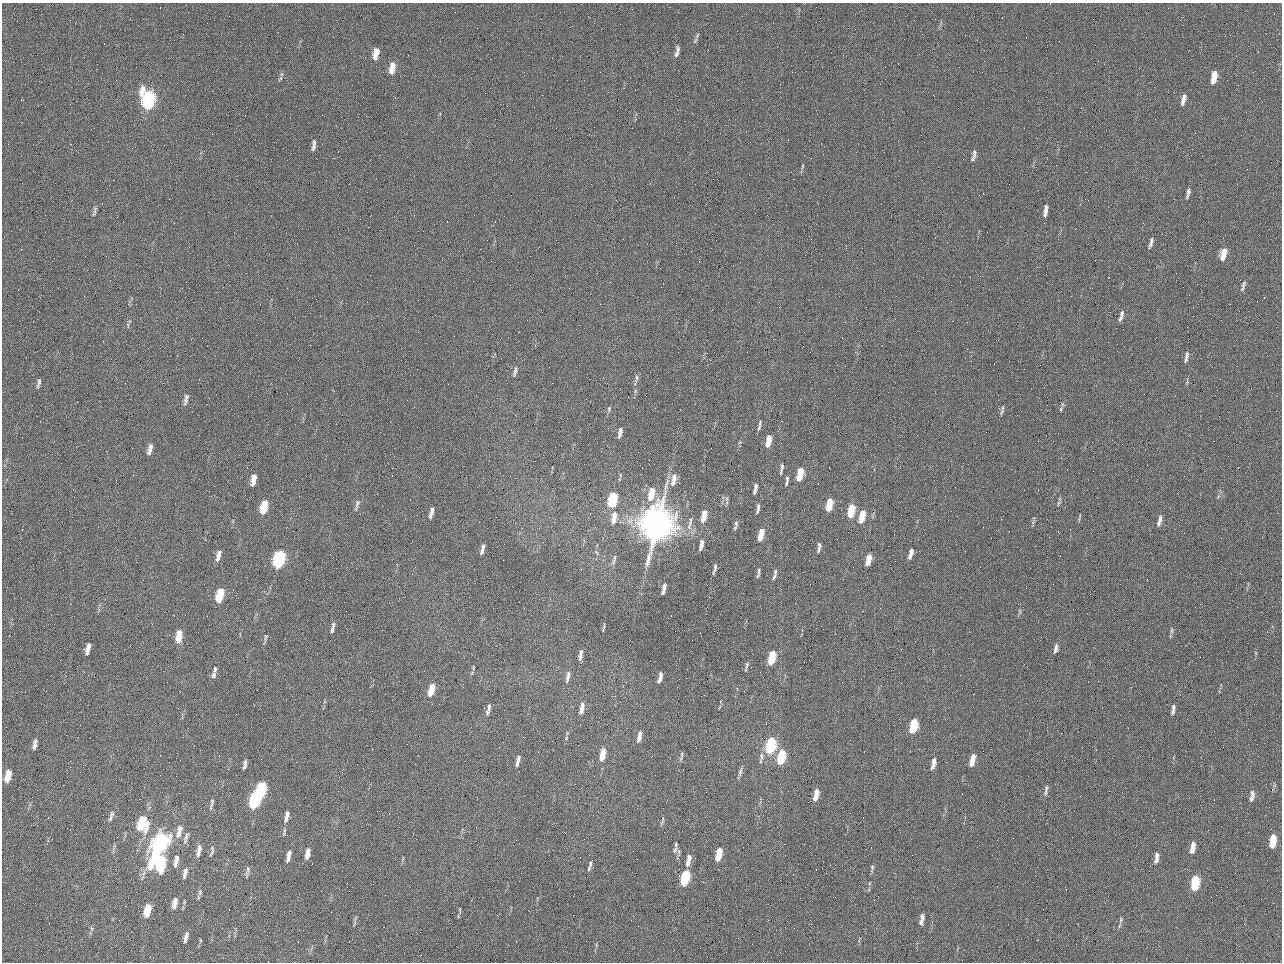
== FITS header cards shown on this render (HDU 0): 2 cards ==
NAXIS1  =                 1280 / length of data axis 1
NAXIS2  =                  960 / length of data axis 2

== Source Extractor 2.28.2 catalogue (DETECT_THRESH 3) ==
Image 1280 x 960 px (HDU 0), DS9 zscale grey, 1 PNG px = 1 image px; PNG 1284 x 964 px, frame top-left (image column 1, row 960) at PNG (2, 3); no overlay
Background 2560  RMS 180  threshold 552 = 3 sigma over >= 5 px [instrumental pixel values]
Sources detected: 203; all 203 listed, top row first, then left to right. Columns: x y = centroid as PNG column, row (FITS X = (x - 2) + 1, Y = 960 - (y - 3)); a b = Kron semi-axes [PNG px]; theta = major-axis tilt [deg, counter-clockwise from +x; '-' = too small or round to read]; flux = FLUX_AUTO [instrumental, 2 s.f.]
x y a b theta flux
695 40 10 4 63 3.0e+04
678 49 9 5 -88 3.7e+04
984 50 2 2 - 6.3e+04
376 54 13 6 79 1.4e+05
676 54 8 5 63 3.5e+04
393 65 9 7 -71 8.3e+04
392 70 8 7 - 8.7e+04
1214 77 12 5 78 2.1e+05
280 78 7 4 45 2.3e+04
149 98 12 8 -40 1.5e+06
1183 100 13 5 75 7.0e+04
149 102 8 6 47 1.4e+06
314 143 10 5 -80 2.9e+04
313 147 9 6 82 3.9e+04
974 155 15 5 73 5.3e+04
802 166 8 4 81 1.8e+04
1188 193 14 5 78 4.5e+04
1046 209 10 4 -86 4.9e+04
95 210 12 5 79 3.5e+04
1045 214 9 4 -85 4.4e+04
1151 242 13 4 77 4.3e+04
1223 254 13 6 75 1.7e+05
1243 286 12 4 71 4.0e+04
1121 316 16 5 73 5.7e+04
1186 357 14 5 78 4.8e+04
515 371 14 5 75 4.5e+04
39 381 10 5 84 3.5e+04
635 382 13 5 76 4.8e+04
185 401 12 6 80 5.1e+04
1062 404 6 4 -72 1.7e+04
609 409 8 5 75 2.4e+04
1061 409 6 4 62 1.8e+04
1002 412 11 4 68 2.7e+04
760 423 7 4 74 1.9e+04
759 428 8 4 66 2.6e+04
620 432 13 4 79 6.8e+04
986 432 2 2 - 6.1e+03
769 438 6 5 - 8.7e+04
768 442 9 5 77 1.2e+05
151 446 9 7 47 4.7e+04
150 451 11 6 65 5.1e+04
782 466 9 4 -90 2.5e+04
781 472 7 3 79 1.6e+04
801 472 6 5 - 2.0e+05
254 477 8 6 -71 6.0e+04
674 477 11 7 84 8.4e+04
800 477 7 5 70 2.1e+05
787 478 6 4 -79 2.1e+04
253 482 9 5 89 7.2e+04
673 483 10 6 61 6.2e+04
786 483 6 3 76 1.8e+04
756 486 7 4 84 3.5e+04
652 491 8 6 -78 1.6e+05
755 491 5 3 - 3.1e+04
651 497 8 6 82 1.5e+05
612 500 11 5 77 9.4e+05
727 502 7 4 72 2.2e+04
830 502 7 5 -76 1.7e+05
357 503 13 6 73 4.7e+04
1058 503 7 4 71 2.1e+04
829 506 8 4 73 2.2e+05
264 507 12 6 77 3.6e+05
758 508 14 4 80 4.2e+04
851 508 6 5 - 2.0e+05
432 510 6 5 - 3.3e+04
704 513 8 6 84 1.0e+05
850 513 7 5 76 1.9e+05
431 515 9 5 75 4.4e+04
862 516 13 5 77 2.6e+05
1079 517 13 2 77 1.7e+04
614 518 16 7 80 1.3e+05
703 518 7 5 61 8.9e+04
1159 521 14 5 76 5.8e+04
1033 522 7 5 79 2.4e+04
736 523 10 5 -84 3.4e+04
657 525 23 16 74 1.2e+07
689 525 17 6 77 7.6e+04
761 535 12 5 78 2.2e+05
701 545 13 5 80 7.3e+04
483 546 7 5 81 2.9e+04
819 548 14 5 81 4.4e+04
911 551 9 5 -83 4.4e+04
482 552 8 5 72 3.1e+04
219 553 10 6 71 5.1e+04
910 556 8 5 80 4.9e+04
869 557 6 5 - 8.6e+04
218 559 7 5 44 3.3e+04
279 559 12 6 76 2.0e+06
614 560 18 4 74 4.1e+04
868 562 8 6 69 1.0e+05
715 569 14 4 76 4.0e+04
759 571 12 4 89 3.1e+04
774 576 12 4 64 4.0e+04
664 586 8 5 74 4.2e+04
663 592 5 3 - 3.1e+04
220 595 12 5 76 4.5e+05
1020 611 6 4 -71 1.6e+04
333 625 10 5 77 3.3e+04
604 627 10 2 78 1.9e+04
332 630 7 5 -86 2.4e+04
1172 630 10 4 85 2.8e+04
179 636 13 6 80 2.3e+05
266 637 8 4 67 1.9e+04
1056 648 11 5 78 4.6e+04
88 649 12 4 75 7.8e+04
581 652 8 5 70 3.2e+04
580 657 9 5 71 4.0e+04
772 657 11 5 78 5.3e+05
747 664 7 6 - 3.2e+04
473 668 8 3 -86 1.5e+04
215 669 9 5 72 3.4e+04
214 675 9 6 76 3.8e+04
661 675 6 4 85 4.5e+04
568 678 12 6 76 5.5e+04
660 679 8 4 61 5.2e+04
432 687 7 5 -85 1.2e+05
431 692 8 6 82 1.2e+05
489 707 13 4 78 3.7e+04
582 708 15 5 79 9.0e+04
1173 709 12 4 81 4.2e+04
487 712 7 4 45 2.4e+04
914 724 7 5 -85 3.8e+05
913 728 7 4 72 3.1e+05
640 734 8 5 86 4.8e+04
566 738 5 3 - 1.4e+04
639 739 8 5 70 4.6e+04
35 742 9 6 67 4.0e+04
771 745 11 5 78 1.4e+06
34 746 8 5 55 3.7e+04
603 754 13 5 81 2.1e+05
682 754 8 5 83 2.3e+04
761 756 13 7 -89 5.9e+04
781 757 12 5 77 7.2e+05
973 757 9 5 -82 9.6e+04
518 758 9 4 84 3.8e+04
934 761 8 5 -82 5.9e+04
972 762 8 6 78 1.0e+05
245 763 8 5 79 3.4e+04
517 764 5 4 - 2.8e+04
933 766 7 5 73 4.8e+04
244 767 8 4 54 2.4e+04
740 772 12 4 76 4.0e+04
8 776 13 6 76 1.7e+05
1046 790 16 5 83 4.3e+04
261 791 13 5 80 1.4e+06
1252 794 11 6 -76 4.4e+04
816 795 12 5 78 1.6e+05
1251 799 7 6 - 2.8e+04
255 800 14 6 77 1.5e+06
211 804 18 4 77 4.1e+04
112 814 9 6 64 3.7e+04
287 815 10 5 89 5.2e+04
111 818 8 5 57 2.9e+04
286 819 10 6 86 5.0e+04
662 821 12 4 72 2.4e+04
142 823 16 10 85 4.9e+05
180 829 9 7 88 5.6e+04
284 832 12 4 77 2.6e+04
179 833 12 8 74 8.2e+04
186 836 14 5 67 4.1e+04
1273 841 12 5 81 2.8e+05
160 844 23 8 67 3.3e+06
676 845 7 4 -87 2.0e+04
1193 846 12 6 87 8.0e+04
199 848 9 7 75 5.5e+04
675 850 10 5 70 3.0e+04
1192 850 7 4 31 4.1e+04
212 851 13 4 77 2.9e+04
308 852 8 5 67 7.0e+04
198 853 9 6 77 4.6e+04
289 854 13 6 77 6.5e+04
719 854 11 5 79 3.2e+05
1157 855 10 6 85 5.4e+04
307 856 8 5 64 5.3e+04
177 859 11 5 71 5.9e+04
288 859 10 5 75 4.3e+04
688 860 14 5 77 1.1e+05
1156 860 9 6 47 3.8e+04
161 863 14 7 83 7.6e+05
590 863 8 4 82 2.7e+04
175 864 9 5 51 4.1e+04
872 868 11 5 84 2.6e+04
589 869 8 5 74 2.1e+04
185 871 9 6 84 4.2e+04
247 871 17 4 79 3.7e+04
184 876 8 5 89 2.9e+04
685 878 11 5 77 1.0e+06
1195 883 11 5 82 6.8e+05
200 892 9 6 81 3.3e+04
175 901 10 6 70 7.0e+04
184 902 6 3 89 1.4e+04
174 906 7 6 - 5.0e+04
148 908 10 7 69 2.0e+05
460 910 8 3 -78 1.6e+04
147 913 7 4 83 1.3e+05
922 917 8 6 -66 4.2e+04
1121 920 9 4 72 2.9e+04
921 922 8 5 78 4.1e+04
354 923 11 3 72 2.3e+04
92 928 7 3 -71 1.7e+04
186 935 9 6 74 4.3e+04
185 940 6 4 70 3.1e+04
200 940 5 3 - 1.1e+04